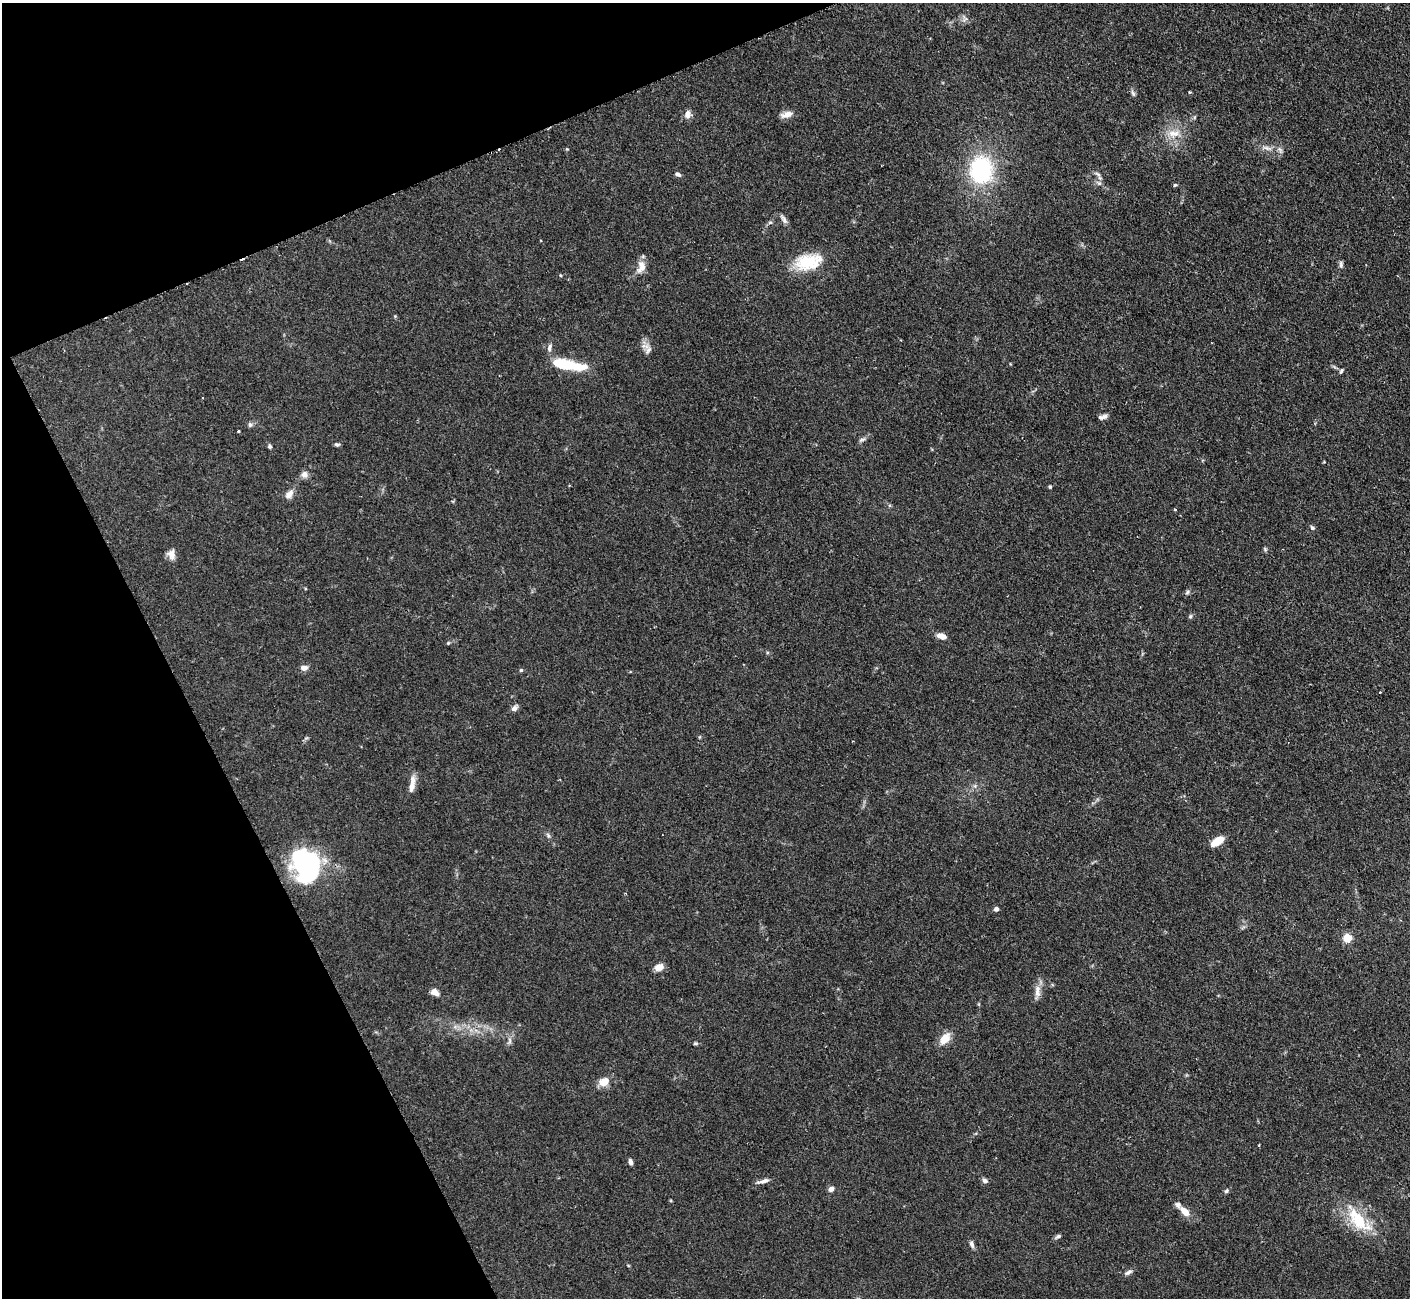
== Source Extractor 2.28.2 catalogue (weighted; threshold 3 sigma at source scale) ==
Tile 5 of 4 x 4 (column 1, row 2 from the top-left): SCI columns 1-1408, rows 2878-4173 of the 5636 x 5623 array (HDU 1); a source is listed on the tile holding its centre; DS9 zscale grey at full resolution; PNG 1412 x 1300 px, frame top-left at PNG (2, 3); no overlay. Shown black and unused: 21% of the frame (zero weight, under 2 of 3 exposures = <1% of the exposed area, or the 3 px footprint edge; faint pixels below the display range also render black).
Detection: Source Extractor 2.28.2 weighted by HDU 2 'WHT'; one run over the whole footprint, this tile lists its part. Background 0.0825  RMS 0.0058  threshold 0.026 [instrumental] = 3 sigma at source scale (4.5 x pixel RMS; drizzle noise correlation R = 1.50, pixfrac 1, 0.05/0.05 arcsec/px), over >= 5 px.
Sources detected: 76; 1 inside a brighter object's white glare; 4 cosmic-ray / hot-pixel residue — not listed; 3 inside a brighter listed object's ellipse — not listed separately; the other 68 listed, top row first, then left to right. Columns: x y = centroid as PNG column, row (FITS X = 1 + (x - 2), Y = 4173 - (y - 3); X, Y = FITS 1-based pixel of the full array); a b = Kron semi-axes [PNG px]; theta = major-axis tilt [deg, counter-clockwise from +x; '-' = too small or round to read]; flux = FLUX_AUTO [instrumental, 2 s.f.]
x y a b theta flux
965 19 10 7 43 2.1
1190 92 3 3 - 0.76
1133 94 9 4 -62 1.3
688 114 11 8 73 3.1
787 114 14 7 14 4.5
1174 133 20 10 6 7.7
1267 148 15 5 -19 2.8
567 149 5 3 - 0.5
1280 149 9 3 -45 1.1
981 170 29 25 -89 57
678 174 7 5 -31 1.7
1098 174 11 5 -36 1.6
1099 183 7 5 44 1.5
1175 185 5 5 - 0.81
784 219 13 6 -58 2.2
808 262 35 20 13 22
1341 264 9 5 82 1.4
641 267 19 10 76 5.4
560 275 4 3 - 0.5
549 348 11 6 74 2
648 350 13 6 57 2.4
567 364 35 9 -11 26
1341 371 7 3 65 0.89
1101 417 9 7 9 1.6
250 425 7 5 -90 1.3
238 431 3 3 - 1.4
862 440 10 4 23 1.4
337 445 7 4 -4 1.1
270 446 6 5 - 1.2
304 474 9 8 - 2.8
1050 487 5 4 - 0.73
289 494 14 8 50 3.6
1175 509 4 3 - 0.51
1312 528 6 5 - 1.1
1265 549 7 4 -46 0.8
171 554 13 9 -72 4
1187 592 7 4 53 1
1190 616 6 4 68 0.92
941 636 11 7 -18 4
448 643 5 4 - 0.69
304 668 9 7 9 2.8
521 670 5 5 - 0.76
1380 692 3 3 - 0.64
514 708 10 6 43 2.1
975 786 5 5 - 1.2
411 787 17 8 80 4.2
548 835 7 5 -67 1.3
1218 841 14 7 33 8.5
305 861 27 24 34 79
996 909 5 5 - 1.8
1347 938 5 5 - 26
659 967 9 7 17 5.4
435 992 10 7 -31 3.3
1037 992 21 7 86 4.4
945 1039 18 10 53 6.6
509 1041 11 4 85 1.8
695 1043 6 4 1 0.85
604 1082 15 11 24 5.9
630 1162 6 4 -77 1.9
763 1181 16 5 15 2.8
985 1181 7 6 - 1.7
831 1189 6 5 - 2.4
1226 1191 7 5 36 1.1
1185 1212 13 7 -45 6.6
1358 1220 41 18 -46 26
1058 1236 10 5 32 1.4
972 1244 9 5 -71 1.8
1128 1272 12 5 27 1.8